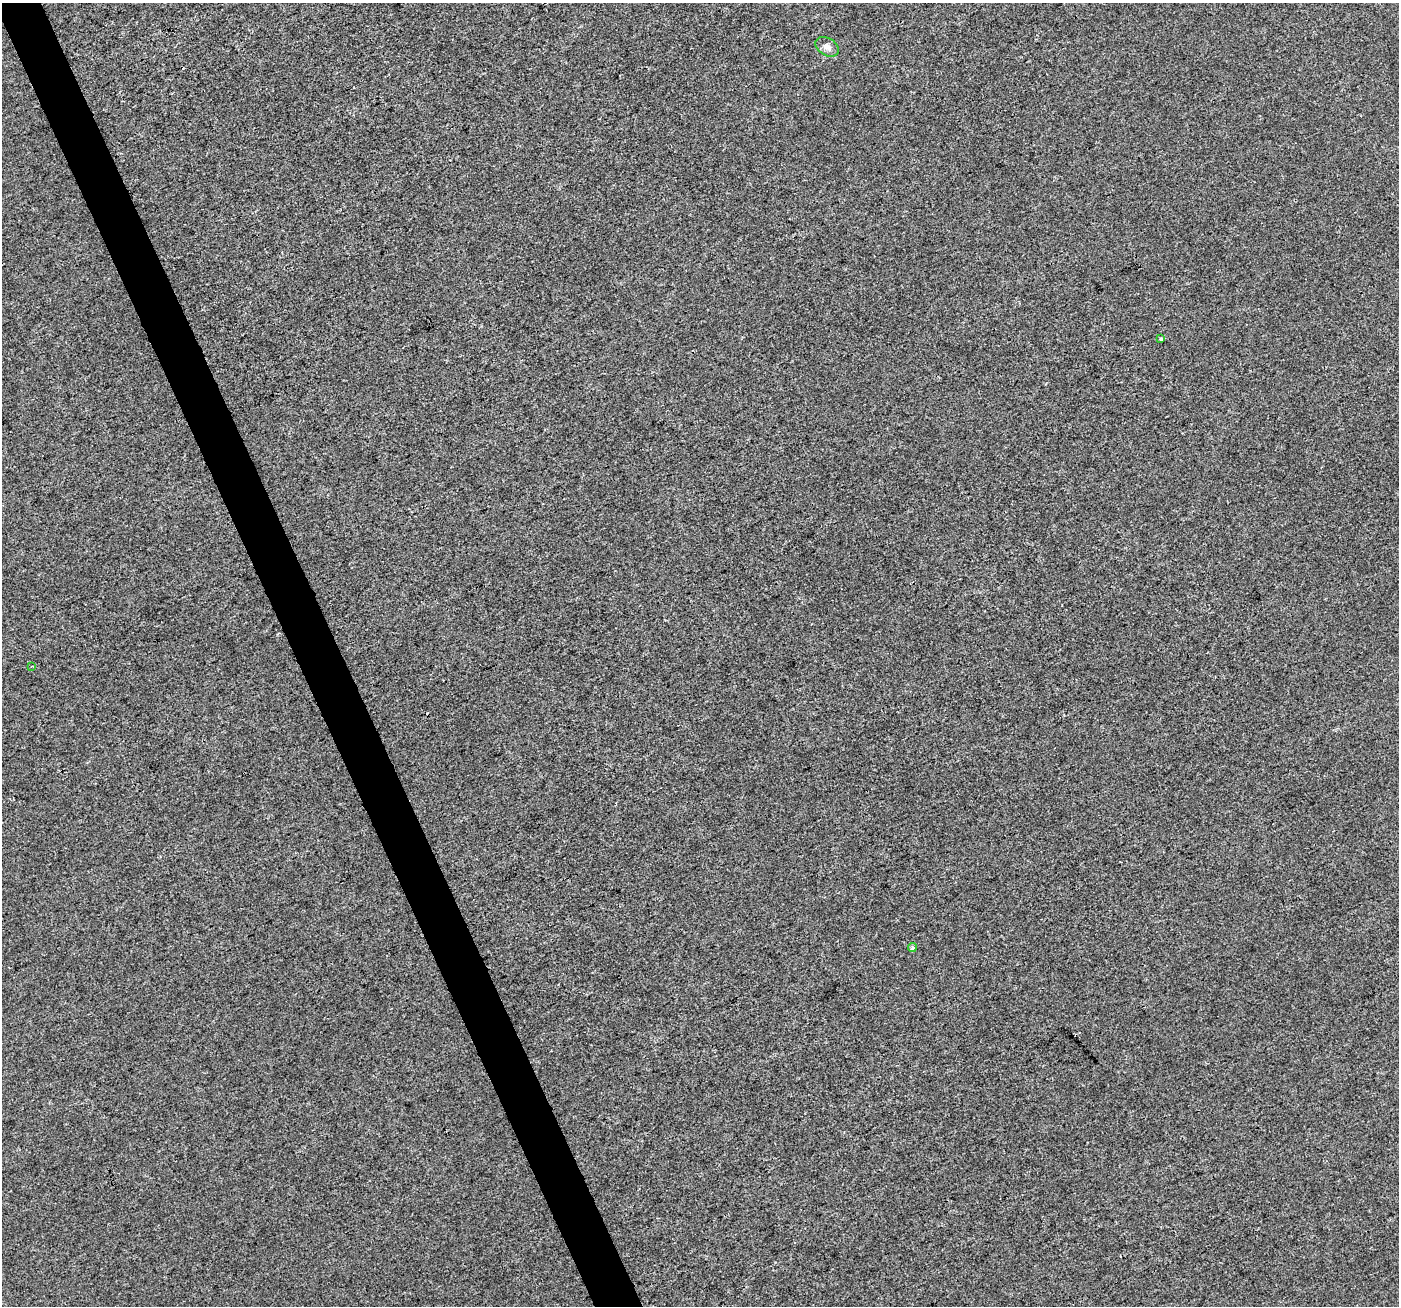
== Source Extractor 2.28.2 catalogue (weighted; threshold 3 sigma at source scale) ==
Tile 11 of 4 x 4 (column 3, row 3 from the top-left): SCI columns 2795-4191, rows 1388-2691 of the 5596 x 5449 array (HDU 1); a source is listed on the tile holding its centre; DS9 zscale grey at full resolution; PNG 1401 x 1308 px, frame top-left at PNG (2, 3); each listed source drawn as its Kron ellipse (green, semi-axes under 4 px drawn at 4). Shown black and unused: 3% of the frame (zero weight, under 3 of 4 exposures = <1% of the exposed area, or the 3 px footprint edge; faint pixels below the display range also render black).
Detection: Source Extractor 2.28.2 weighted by HDU 2 'WHT'; one run over the whole footprint, this tile lists its part. Background 0.00326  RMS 0.0033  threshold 0.0148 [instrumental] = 3 sigma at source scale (4.5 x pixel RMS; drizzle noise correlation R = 1.50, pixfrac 1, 0.0396/0.0396 arcsec/px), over >= 5 px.
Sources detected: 4; all 4 listed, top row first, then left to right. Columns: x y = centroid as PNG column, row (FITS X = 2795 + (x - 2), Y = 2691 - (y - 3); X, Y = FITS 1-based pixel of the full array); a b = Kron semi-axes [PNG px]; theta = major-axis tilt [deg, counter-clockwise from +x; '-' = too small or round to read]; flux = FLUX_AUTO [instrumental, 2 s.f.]
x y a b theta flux
827 47 13 8 -32 1.7
1161 339 4 4 - 0.37
32 666 3 3 - 0.47
912 948 4 4 - 0.8